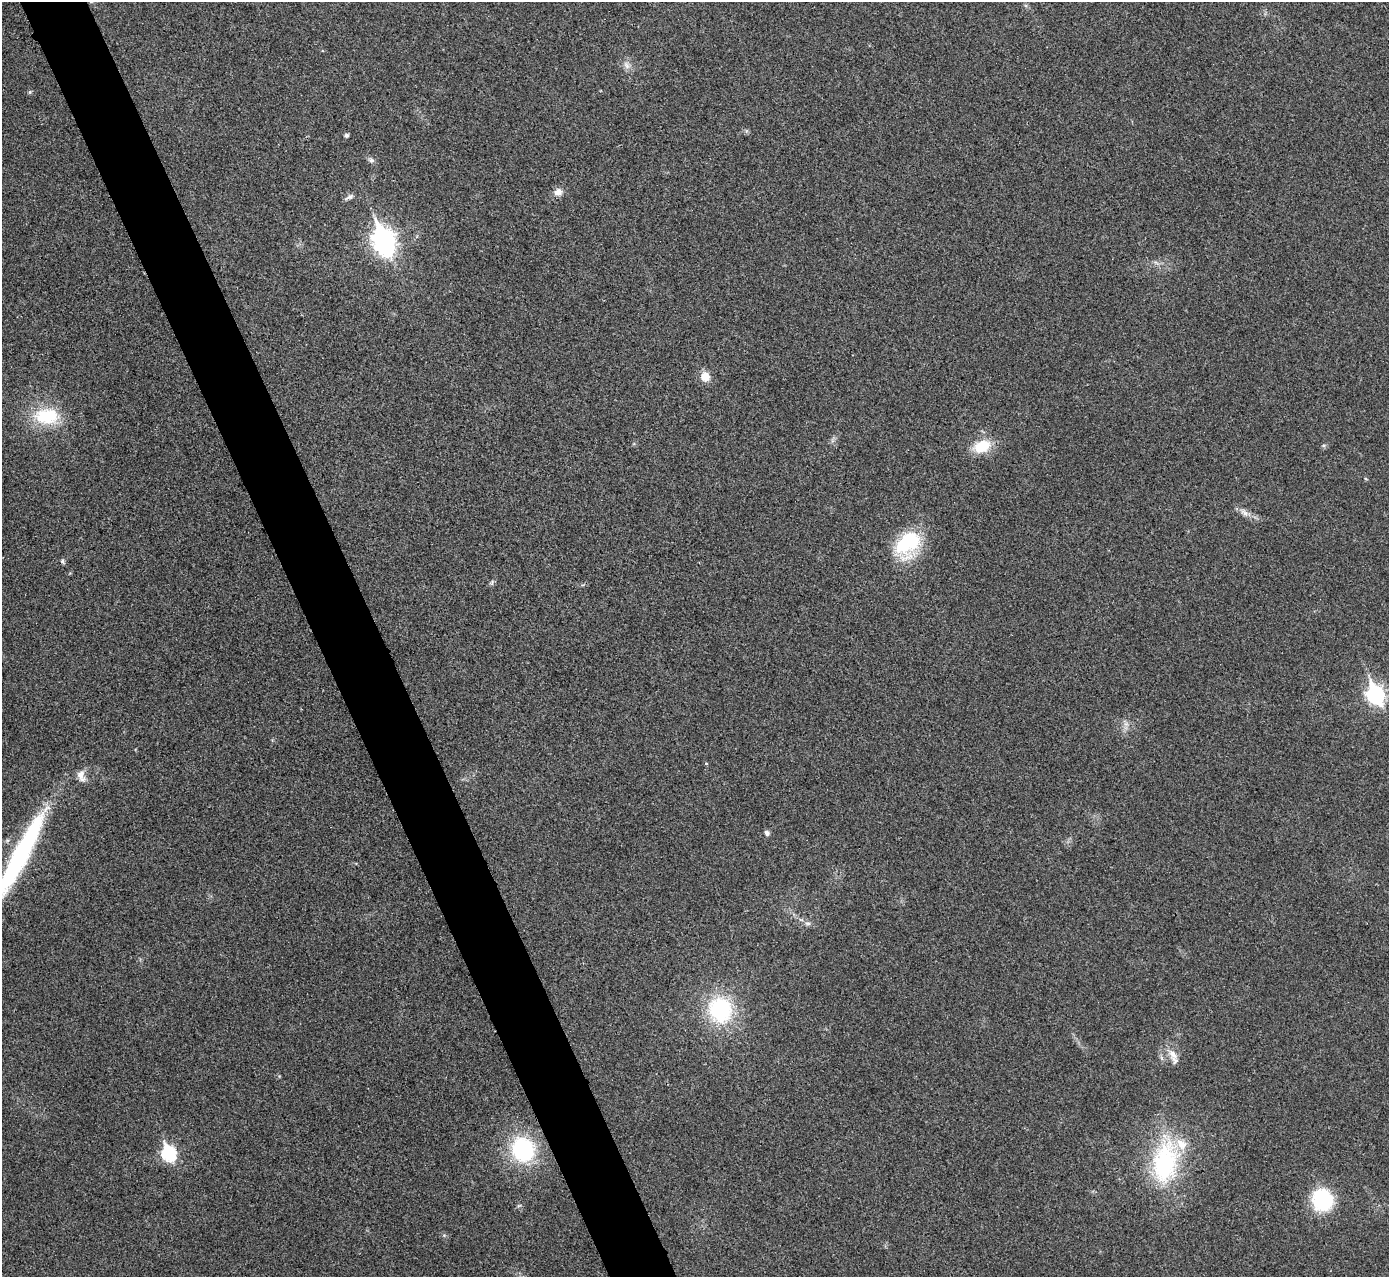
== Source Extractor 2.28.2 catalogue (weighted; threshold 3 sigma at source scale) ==
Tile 11 of 4 x 4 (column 3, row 3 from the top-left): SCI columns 2779-4165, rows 1434-2708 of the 5558 x 5547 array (HDU 1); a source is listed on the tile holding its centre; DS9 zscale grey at full resolution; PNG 1391 x 1279 px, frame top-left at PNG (2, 2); no overlay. Shown black and unused: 5% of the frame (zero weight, under 3 of 4 exposures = <1% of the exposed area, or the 3 px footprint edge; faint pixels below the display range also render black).
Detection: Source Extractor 2.28.2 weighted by HDU 2 'WHT'; one run over the whole footprint, this tile lists its part. Background 0.0315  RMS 0.0061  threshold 0.0276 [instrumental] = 3 sigma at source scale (4.5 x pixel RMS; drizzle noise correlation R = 1.50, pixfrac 1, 0.05/0.05 arcsec/px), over >= 5 px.
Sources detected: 28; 1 inside a brighter object's white glare — not listed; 1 inside a brighter listed object's ellipse — not listed separately; the other 26 listed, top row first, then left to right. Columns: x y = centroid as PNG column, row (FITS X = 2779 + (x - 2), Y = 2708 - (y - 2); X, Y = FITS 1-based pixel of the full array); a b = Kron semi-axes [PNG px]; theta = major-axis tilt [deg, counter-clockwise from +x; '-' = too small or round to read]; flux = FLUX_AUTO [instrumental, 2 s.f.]
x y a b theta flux
627 66 11 6 -48 2.6
30 92 5 5 - 0.84
347 135 5 4 - 1.4
371 160 7 6 - 1.5
558 192 10 9 - 4
350 197 11 5 32 1.8
383 239 10 8 -65 300
705 377 10 10 - 6.8
46 416 30 19 0 30
982 446 18 12 21 17
1245 513 12 7 -34 3.4
907 543 34 23 48 39
62 561 6 5 - 1.1
492 582 7 4 89 0.98
1375 694 9 7 -65 180
706 763 5 3 - 0.57
81 776 17 9 -77 4.6
767 833 5 5 - 2.5
20 855 101 15 63 100
808 923 8 4 -8 1.5
720 1010 27 25 -68 52
1173 1054 18 10 -60 6
523 1150 23 21 -66 60
169 1153 8 7 - 89
1165 1162 61 35 81 69
1322 1200 20 18 -60 43
Isophote crosses this tile's border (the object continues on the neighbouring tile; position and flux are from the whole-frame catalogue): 1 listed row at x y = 20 855